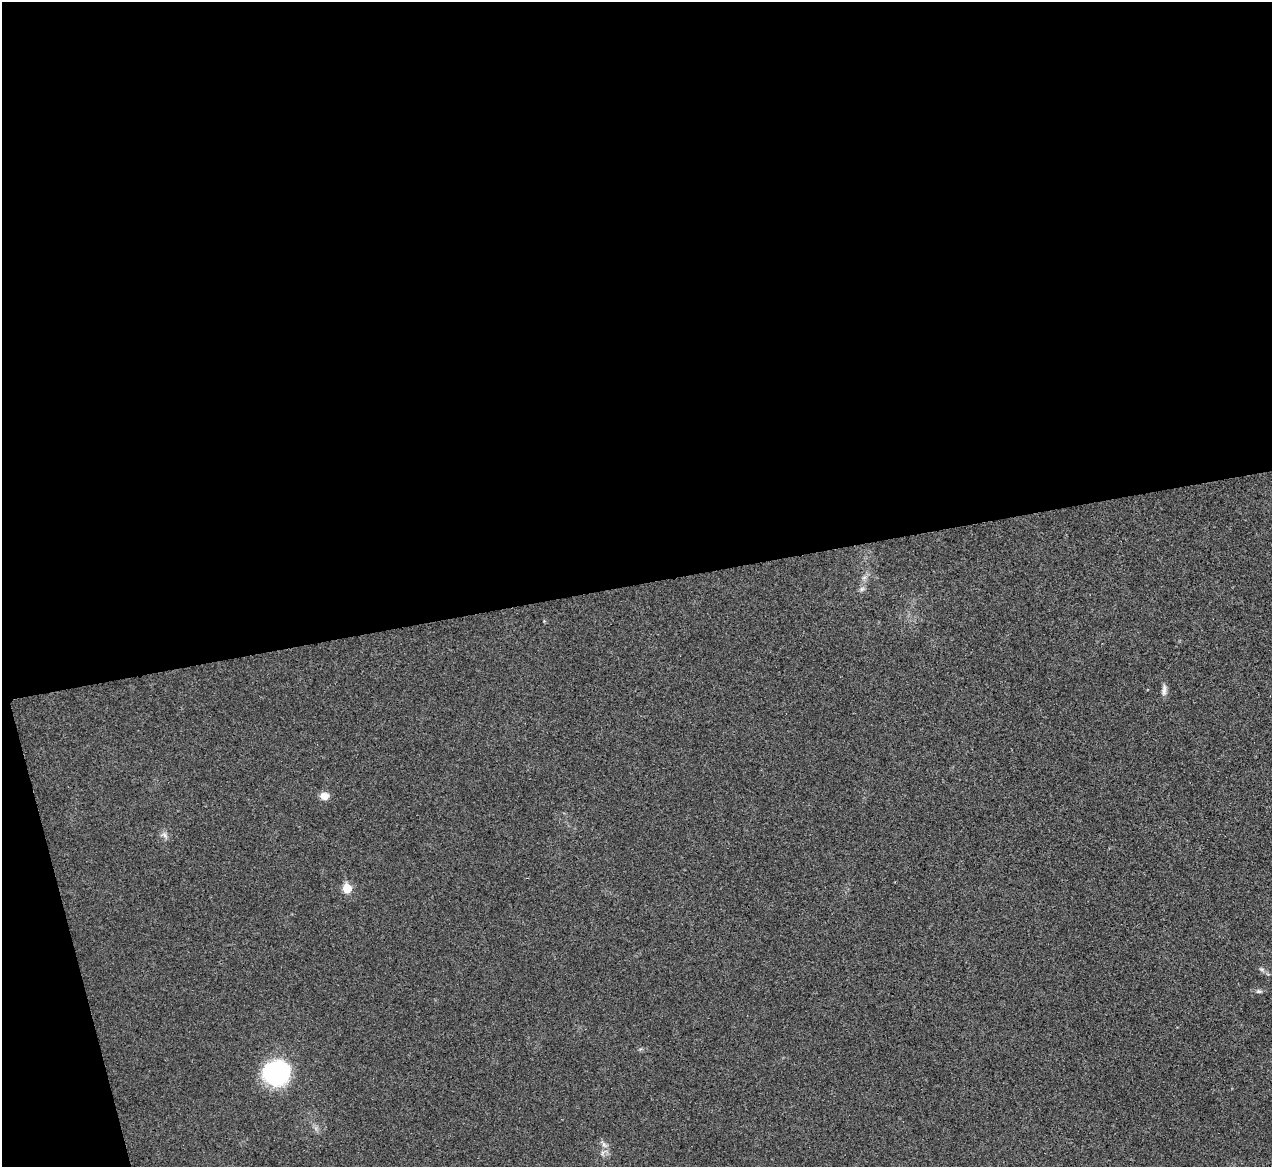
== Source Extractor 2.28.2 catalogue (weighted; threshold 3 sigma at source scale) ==
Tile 1 of 4 x 4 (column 1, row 1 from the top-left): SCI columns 4-1273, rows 3641-4805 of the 5086 x 5069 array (HDU 1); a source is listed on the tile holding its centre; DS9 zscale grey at full resolution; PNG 1274 x 1169 px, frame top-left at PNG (2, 2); no overlay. Shown black and unused: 52% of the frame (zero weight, under 3 of 4 exposures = <1% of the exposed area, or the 3 px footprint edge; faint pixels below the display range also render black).
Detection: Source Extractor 2.28.2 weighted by HDU 2 'WHT'; one run over the whole footprint, this tile lists its part. Background 0.0296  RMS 0.0061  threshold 0.0272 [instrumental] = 3 sigma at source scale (4.5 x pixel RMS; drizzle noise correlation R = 1.50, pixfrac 1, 0.05/0.05 arcsec/px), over >= 5 px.
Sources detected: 9; all 9 listed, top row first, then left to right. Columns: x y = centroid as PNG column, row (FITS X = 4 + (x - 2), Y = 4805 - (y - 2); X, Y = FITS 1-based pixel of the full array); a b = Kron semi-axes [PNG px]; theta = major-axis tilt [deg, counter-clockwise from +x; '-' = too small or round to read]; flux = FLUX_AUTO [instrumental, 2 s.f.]
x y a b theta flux
862 589 8 6 22 1.6
1164 690 16 6 85 2.8
324 796 10 8 2 5.1
165 835 11 6 -58 2.2
347 888 6 5 - 20
1262 969 8 4 -8 1.3
1259 991 8 5 2 1.4
277 1073 26 23 14 74
604 1144 12 6 -51 2.6